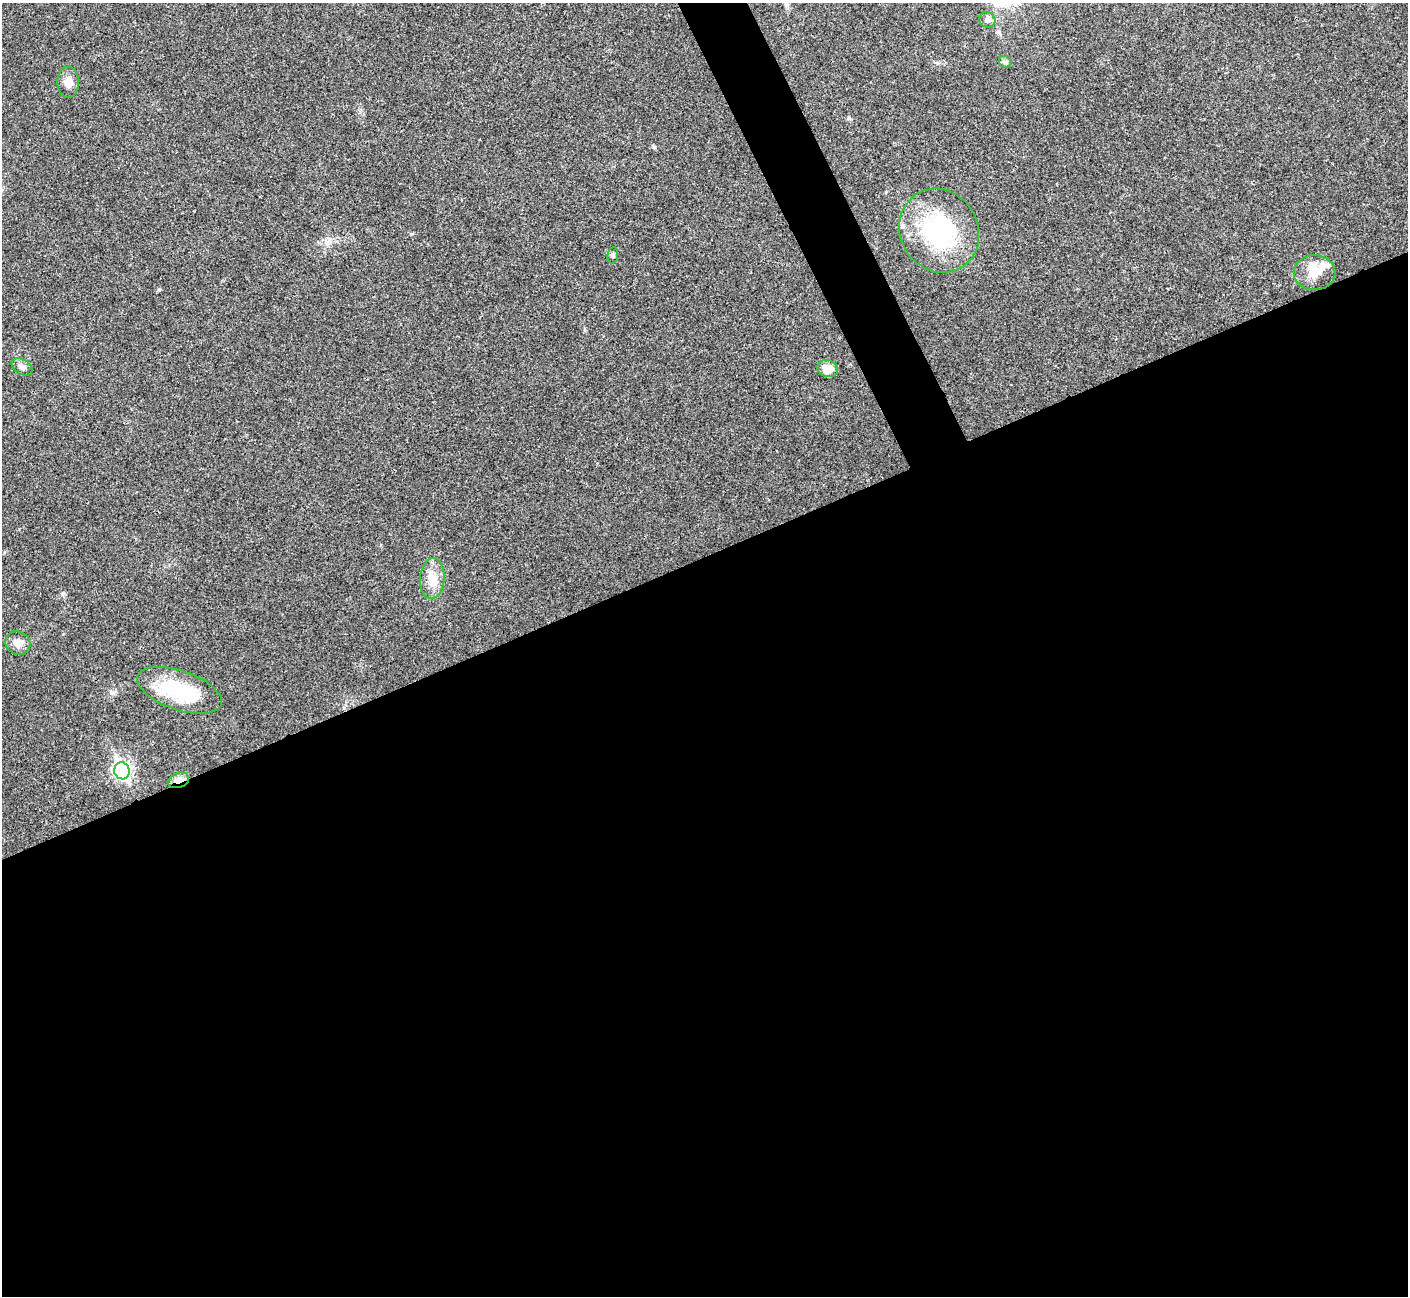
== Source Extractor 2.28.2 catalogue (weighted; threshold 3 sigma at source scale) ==
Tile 15 of 4 x 4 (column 3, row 4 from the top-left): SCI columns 2813-4218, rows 156-1449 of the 5630 x 5618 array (HDU 1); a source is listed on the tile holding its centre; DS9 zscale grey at full resolution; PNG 1410 x 1298 px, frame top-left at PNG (2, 3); each listed source drawn as its Kron ellipse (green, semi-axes under 4 px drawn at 4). Shown black and unused: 59% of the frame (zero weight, under 3 of 4 exposures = <1% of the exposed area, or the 3 px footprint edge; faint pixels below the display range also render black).
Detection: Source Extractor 2.28.2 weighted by HDU 2 'WHT'; one run over the whole footprint, this tile lists its part. Background 0.0219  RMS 0.0039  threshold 0.0177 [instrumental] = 3 sigma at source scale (4.5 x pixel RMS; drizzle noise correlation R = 1.50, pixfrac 1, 0.05/0.05 arcsec/px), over >= 5 px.
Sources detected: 14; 1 inside a brighter listed object's ellipse — not listed separately; the other 13 listed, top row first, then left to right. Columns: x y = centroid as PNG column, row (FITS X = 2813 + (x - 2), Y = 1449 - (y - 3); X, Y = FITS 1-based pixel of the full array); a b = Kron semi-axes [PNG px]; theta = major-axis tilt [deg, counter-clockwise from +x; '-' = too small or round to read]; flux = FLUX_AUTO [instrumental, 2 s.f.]
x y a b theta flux
987 20 8 7 - 1.5
1005 62 7 5 -42 0.86
68 82 15 11 -90 3.5
939 231 43 39 -60 49
613 255 8 5 81 0.89
1315 273 21 17 0 6.4
22 367 11 7 -32 1.8
828 369 10 8 -19 4.7
432 578 20 12 85 5.6
18 643 13 11 -26 3
180 690 44 19 -19 26
122 771 8 7 - 110
179 780 11 7 22 3.1
Overlapping masked pixels (flux is a lower limit): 1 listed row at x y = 179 780
Unlisted compact peaks at least as high as the median listed source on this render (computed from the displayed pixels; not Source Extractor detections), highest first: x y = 654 147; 63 593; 159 289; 849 118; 327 244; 111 693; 411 234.